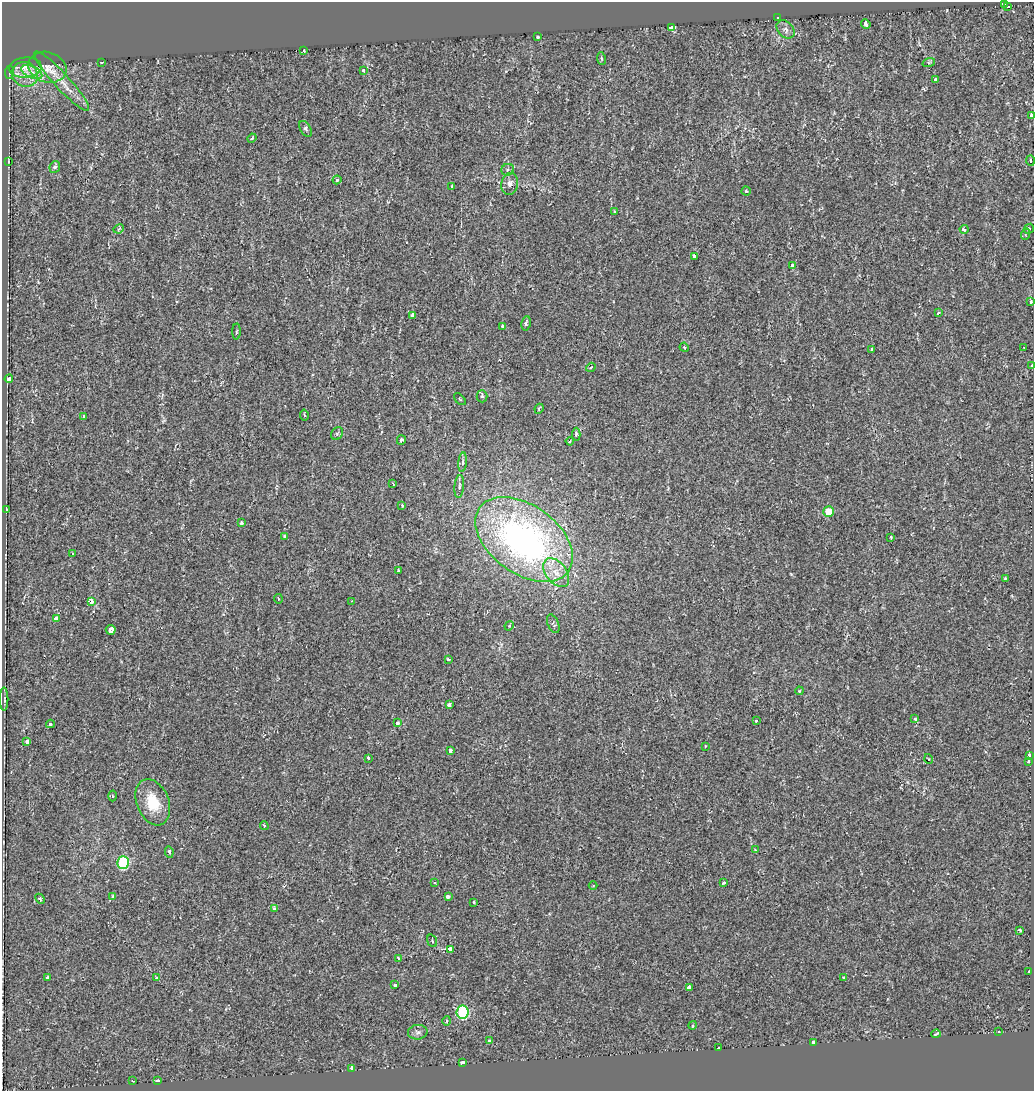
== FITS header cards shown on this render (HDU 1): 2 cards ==
NAXIS1  =                 1032
NAXIS2  =                 1089

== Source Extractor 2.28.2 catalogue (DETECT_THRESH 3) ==
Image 1032 x 1089 px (HDU 1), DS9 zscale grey, 1 PNG px = 1 image px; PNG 1036 x 1093 px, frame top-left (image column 1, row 1089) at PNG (2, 2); each listed source drawn as its Kron ellipse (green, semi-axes under 4 px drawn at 4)
Background 0.00372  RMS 0.0066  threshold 0.0199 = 3 sigma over >= 5 px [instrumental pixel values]
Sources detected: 131; all 131 listed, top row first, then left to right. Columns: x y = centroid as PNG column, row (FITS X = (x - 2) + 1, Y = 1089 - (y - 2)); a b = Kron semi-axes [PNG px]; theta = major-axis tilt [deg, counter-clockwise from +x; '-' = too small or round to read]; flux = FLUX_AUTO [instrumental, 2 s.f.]
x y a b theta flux
1004 3 3 3 - 5.7
1007 6 3 3 - 12
778 17 3 2 - 0.99
866 24 5 3 - 2
671 28 4 4 - 23
785 29 10 7 -45 2
538 37 3 3 - 0.67
304 51 3 2 - 0.5
601 58 6 4 -82 0.73
102 62 3 3 - 2.8
929 62 6 4 18 0.69
47 67 19 15 -17 6.8
25 68 16 10 5 4.8
364 70 3 3 - 2.1
9 72 6 3 83 0.48
32 72 11 6 -25 3
25 74 13 12 - 5.9
935 80 3 3 - 2.1
61 81 39 7 -47 7.7
1031 116 3 3 - 2.4
305 129 8 5 -58 1.1
252 138 5 3 - 0.55
8 161 3 2 - 0.38
1030 161 5 3 - 0.39
55 167 6 5 - 1.2
508 170 6 6 - 1
337 180 4 4 - 1.3
510 184 11 8 78 2.6
452 186 3 3 - 1.3
746 191 4 4 - 0.56
615 212 3 3 - 0.51
119 229 5 4 - 0.68
964 229 4 4 - 1.5
1029 229 5 4 - 0.65
1026 234 6 3 70 0.49
694 257 4 3 - 2.2
792 265 3 3 - 3.4
1031 302 3 3 - 1.4
938 313 4 3 - 0.69
412 315 4 3 - 3.2
526 323 7 4 81 1.1
502 327 4 3 - 4.3
236 332 8 4 87 0.65
684 347 5 3 - 0.48
1024 347 2 2 - 0.27
871 349 3 3 - 0.42
1032 366 3 3 - 0.56
591 367 5 4 - 0.9
9 379 4 3 - 8.7
482 396 6 5 - 1.3
460 399 7 2 -45 0.37
539 409 5 3 - 0.58
304 415 5 4 - 0.62
84 417 4 3 - 2
337 434 7 5 54 0.73
576 434 6 4 86 1
401 440 5 3 - 1
570 441 4 2 - 0.44
463 462 10 4 85 1.2
393 484 4 2 - 0.36
459 486 11 4 85 1.3
402 505 3 3 - 1.3
6 510 4 2 - 0.98
829 512 5 5 - 10
241 523 3 3 - 1.7
285 537 3 3 - 2.6
891 537 3 3 - 0.52
524 539 55 34 -36 170
72 554 3 2 - 0.53
398 570 3 3 - 5.7
556 573 16 10 -52 6.3
1005 578 3 3 - 0.58
278 599 4 2 - 0.36
352 601 4 2 - 0.44
91 602 3 3 - 19
56 619 4 4 - 1.7
553 624 10 5 -67 1.1
509 626 5 4 - 0.5
111 630 5 5 - 5.4
448 659 4 3 - 0.68
799 691 4 3 - 0.35
4 699 11 2 90 0.5
449 705 4 3 - 5
915 719 4 3 - 1.2
756 721 3 3 - 2.3
397 723 4 4 - 1.3
50 724 4 3 - 0.74
27 741 4 3 - 3.4
705 746 3 3 - 1.5
450 751 3 3 - 5.3
1029 755 3 3 - 6.2
368 758 4 3 - 1.2
929 759 5 3 - 0.32
1029 762 3 3 - 2.9
112 796 5 3 - 0.36
153 802 24 16 -68 13
264 826 4 3 - 0.52
755 850 4 3 - 0.48
169 852 6 3 -84 0.97
123 863 6 6 - 43
434 883 3 2 - 0.37
723 883 3 3 - 0.95
593 885 4 3 - 0.32
113 896 4 3 - 0.88
448 897 3 3 - 2.5
40 899 5 4 - 0.65
474 902 3 2 - 0.79
274 908 3 3 - 1.6
1020 930 4 3 - 1
432 941 6 4 -69 0.76
450 949 4 3 - 3.7
398 958 3 3 - 1
1029 972 3 3 - 2.3
48 977 3 3 - 0.7
157 978 3 3 - 0.65
844 978 4 3 - 0.66
395 985 3 3 - 2.7
689 987 4 3 - 6.3
463 1012 6 6 - 50
447 1021 5 3 - 0.45
693 1025 4 2 - 0.41
418 1032 10 7 7 1.6
999 1032 3 3 - 0.78
936 1034 5 3 - 1.4
489 1041 3 3 - 2.3
813 1042 4 4 - 1.4
718 1048 3 2 - 0.67
463 1063 3 3 - 5.7
352 1068 3 3 - 2.2
133 1081 3 2 - 0.29
157 1081 4 3 - 2.6
At the frame edge (FLAGS 8, measured only in part): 2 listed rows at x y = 1031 116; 1032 366